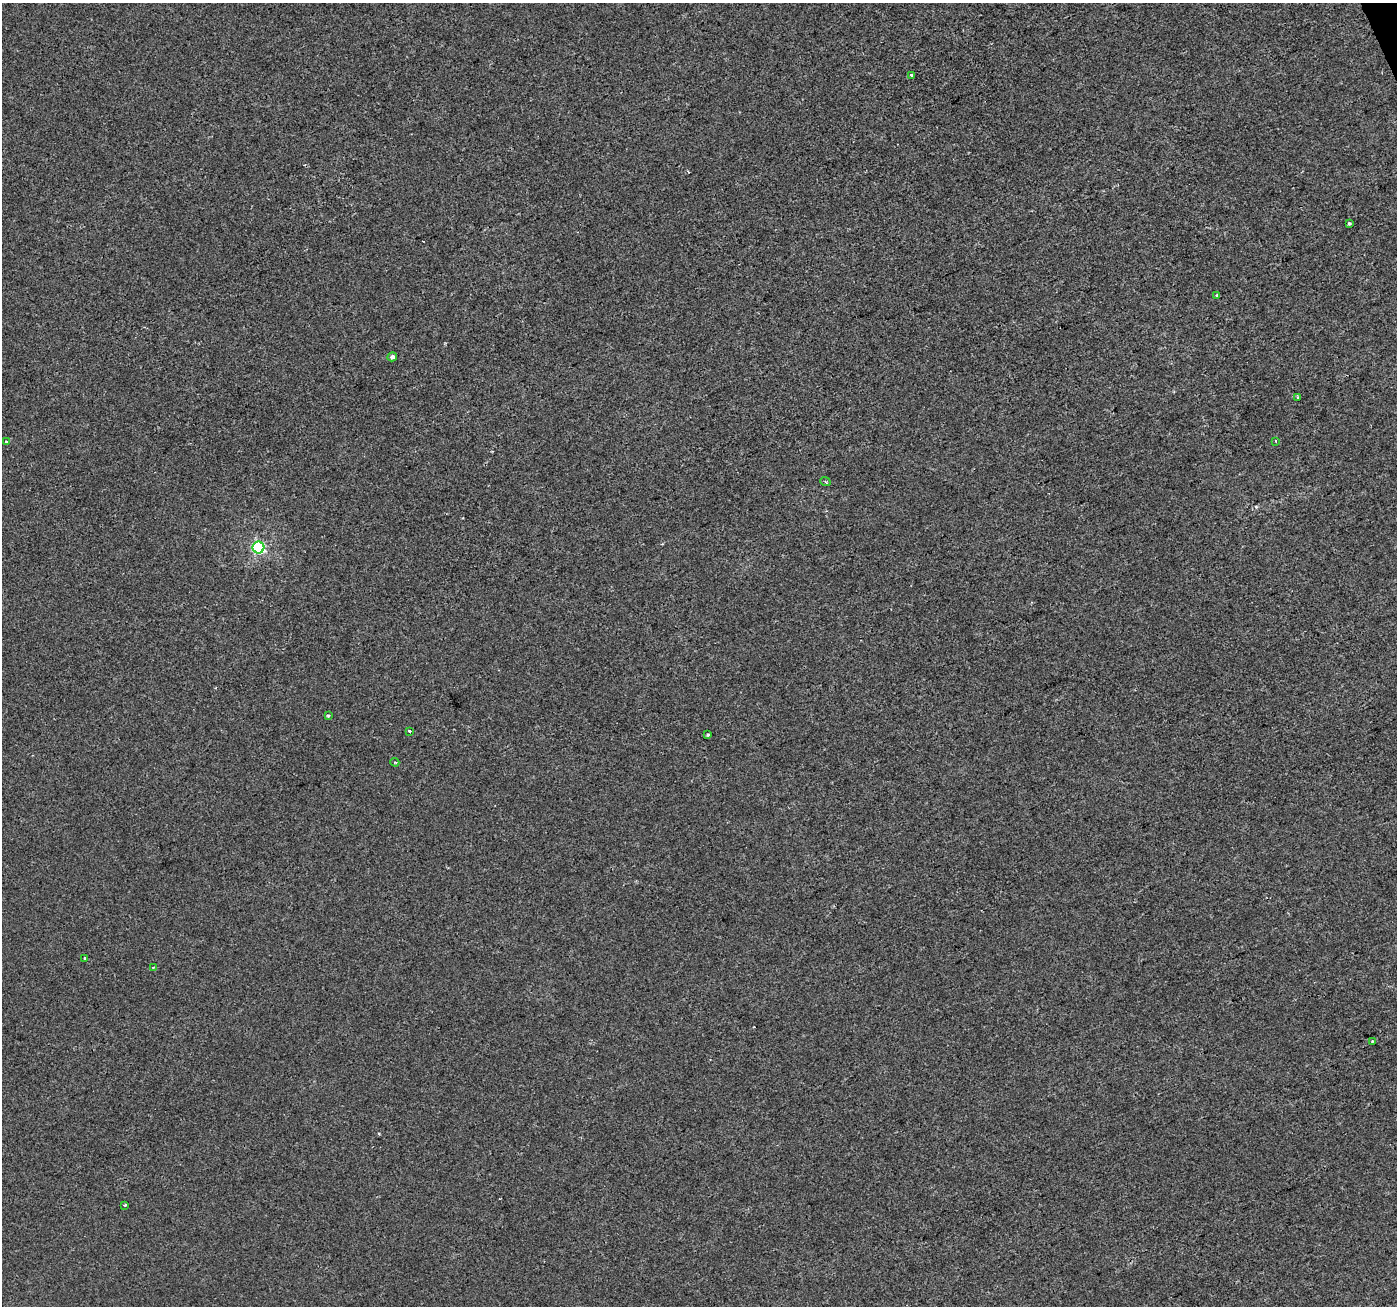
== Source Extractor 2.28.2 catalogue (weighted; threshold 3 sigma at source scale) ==
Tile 10 of 4 x 4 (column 2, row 3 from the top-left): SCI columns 1398-2792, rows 1443-2746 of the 5583 x 5434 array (HDU 1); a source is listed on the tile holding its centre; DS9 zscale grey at full resolution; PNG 1399 x 1308 px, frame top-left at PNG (2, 3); each listed source drawn as its Kron ellipse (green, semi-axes under 4 px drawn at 4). Shown black and unused: <1% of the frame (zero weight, under 2 of 3 exposures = <1% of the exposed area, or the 3 px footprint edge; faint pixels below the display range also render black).
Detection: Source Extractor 2.28.2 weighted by HDU 2 'WHT'; one run over the whole footprint, this tile lists its part. Background -2.91e-04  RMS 0.0028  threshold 0.0126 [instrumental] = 3 sigma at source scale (4.5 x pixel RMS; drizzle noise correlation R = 1.50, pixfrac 1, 0.0396/0.0396 arcsec/px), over >= 5 px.
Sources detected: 17; all 17 listed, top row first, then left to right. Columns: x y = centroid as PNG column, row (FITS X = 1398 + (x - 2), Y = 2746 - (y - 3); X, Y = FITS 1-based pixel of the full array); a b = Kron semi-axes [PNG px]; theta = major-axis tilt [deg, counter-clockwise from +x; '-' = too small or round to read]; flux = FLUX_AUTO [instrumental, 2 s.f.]
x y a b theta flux
911 75 3 3 - 1.2
1349 224 3 3 - 0.67
1217 295 3 3 - 0.31
392 357 5 4 - 0.94
1298 397 3 3 - 0.68
1276 441 3 3 - 0.45
6 442 4 3 - 0.36
825 481 5 3 - 0.29
258 548 6 6 - 38
328 716 3 3 - 0.38
410 731 4 3 - 0.47
708 735 4 3 - 0.38
395 762 4 4 - 0.31
85 958 3 3 - 1.6
154 967 4 2 - 0.23
1373 1041 3 3 - 0.28
125 1205 3 3 - 0.46